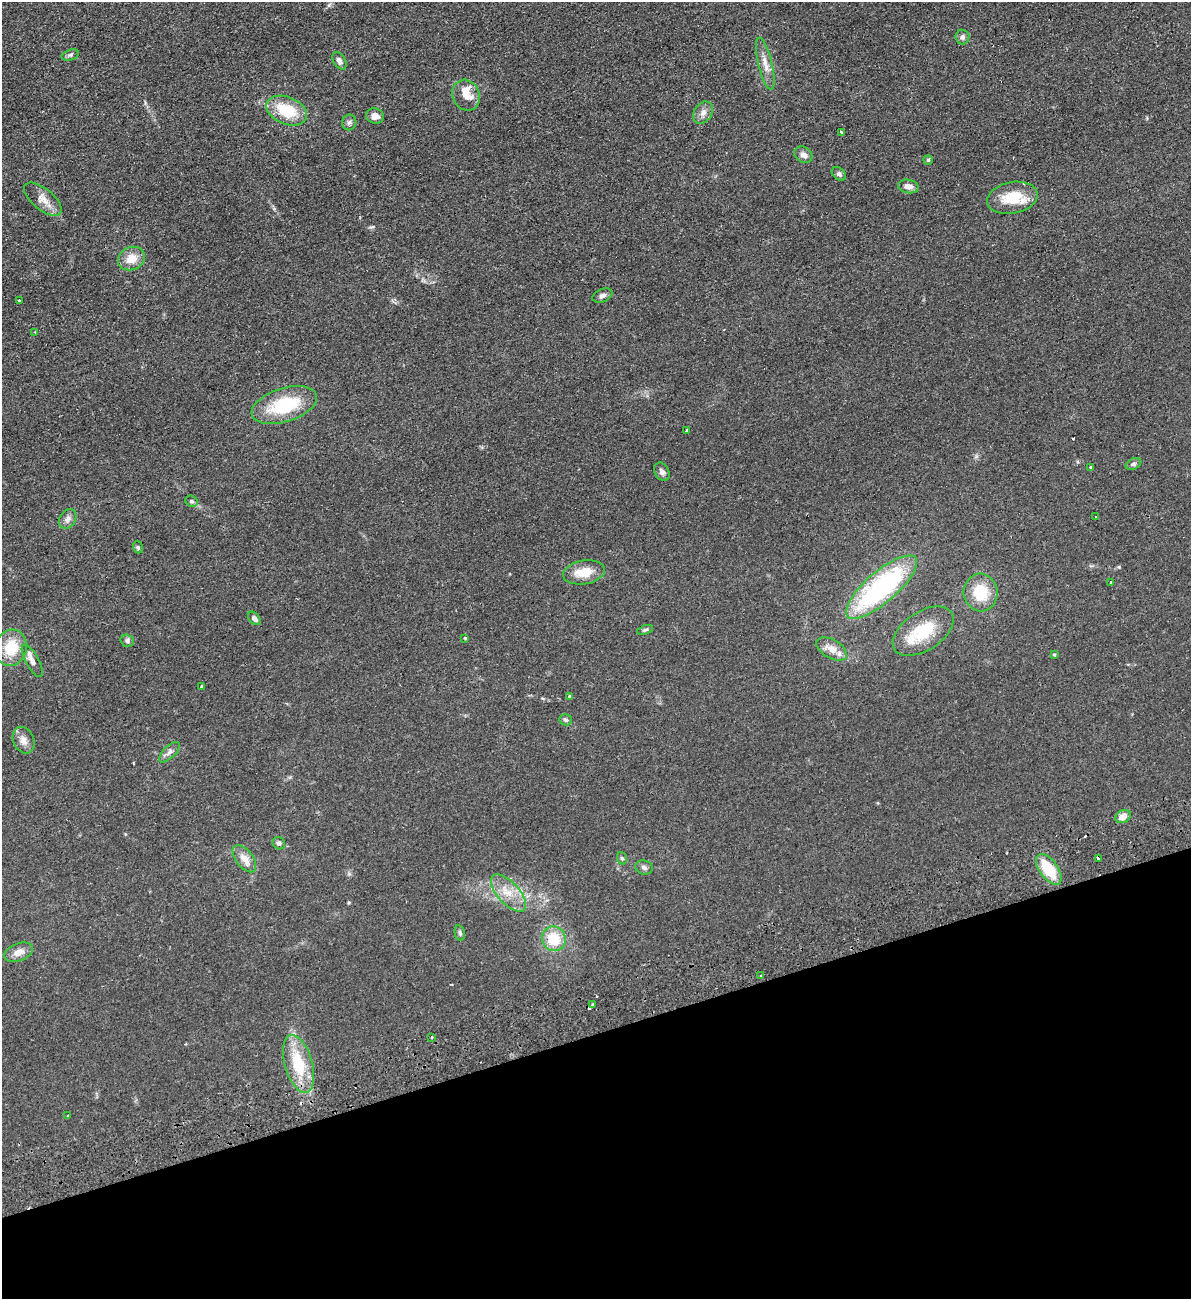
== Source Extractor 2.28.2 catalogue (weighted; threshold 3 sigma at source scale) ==
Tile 14 of 4 x 4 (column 2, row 4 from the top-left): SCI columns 1355-2543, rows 56-1352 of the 5207 x 5300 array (HDU 1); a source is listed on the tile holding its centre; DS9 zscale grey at full resolution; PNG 1193 x 1301 px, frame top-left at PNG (2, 2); each listed source drawn as its Kron ellipse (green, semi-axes under 4 px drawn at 4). Shown black and unused: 20% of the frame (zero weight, under 2 of 3 exposures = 3% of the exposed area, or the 3 px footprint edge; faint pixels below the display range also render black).
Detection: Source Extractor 2.28.2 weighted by HDU 2 'WHT'; one run over the whole footprint, this tile lists its part. Background 0.0587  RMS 0.009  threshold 0.0405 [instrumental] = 3 sigma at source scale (4.5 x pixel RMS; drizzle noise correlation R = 1.50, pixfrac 1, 0.05/0.05 arcsec/px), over >= 5 px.
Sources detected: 69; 3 cosmic-ray / hot-pixel residue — neither listed nor drawn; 3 inside a brighter listed object's ellipse — not listed separately; the other 63 listed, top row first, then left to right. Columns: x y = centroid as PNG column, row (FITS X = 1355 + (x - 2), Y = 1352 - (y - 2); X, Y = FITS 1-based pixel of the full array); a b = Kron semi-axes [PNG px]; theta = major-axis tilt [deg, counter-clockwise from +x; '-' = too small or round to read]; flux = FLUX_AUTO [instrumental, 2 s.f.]
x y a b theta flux
962 37 7 7 - 2.7
70 55 9 5 16 1.9
339 61 9 6 -59 4
765 64 27 7 -76 8.9
466 95 16 13 -63 13
287 111 21 13 -22 33
703 113 12 9 58 4.9
375 116 9 7 -16 6.2
349 122 8 7 - 2.5
841 132 3 2 - 1.3
803 155 10 7 -33 4.5
928 160 5 5 - 1.2
839 174 8 5 -43 1.9
908 186 10 6 -11 5
1012 198 25 15 11 27
43 199 23 10 -39 9.4
131 259 14 11 25 12
602 295 10 6 22 3.1
19 301 3 3 - 1.5
35 332 3 2 - 1.3
284 405 34 17 18 50
687 431 3 3 - 17
1133 464 8 5 26 1.9
1091 467 3 3 - 3.9
662 472 10 7 -60 3.1
191 501 6 5 - 1.8
1096 517 3 3 - 2.2
68 519 10 8 58 4.2
138 547 6 5 - 1.4
584 572 21 12 9 17
1111 583 3 3 - 3.3
881 587 45 15 41 140
981 593 19 17 -85 28
254 618 7 5 -50 3.1
645 630 8 4 18 1.6
923 631 34 19 33 34
465 638 3 3 - 0.81
127 641 7 6 - 2.2
11 648 18 15 73 24
832 649 17 9 -30 10
1054 654 4 4 - 1
32 661 18 6 -61 5.2
202 686 3 3 - 1.6
570 696 3 3 - 2
566 720 6 5 - 2
24 740 14 10 -65 6.2
169 752 13 6 44 3.6
1123 816 8 6 27 7.9
279 843 6 6 - 2.5
622 858 6 5 - 1.4
1098 858 4 3 - 11
244 859 16 8 -53 8.8
644 867 9 7 -17 2.5
1049 869 18 9 -53 29
509 893 23 11 -47 15
460 933 8 5 -79 1.8
554 939 12 11 - 24
18 952 15 8 21 7.3
761 976 3 2 - 1
593 1005 3 3 - 5
432 1038 3 2 - 1.1
299 1064 30 13 -74 37
67 1115 3 2 - 1
Overlapping masked pixels (flux is a lower limit): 1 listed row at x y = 1098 858